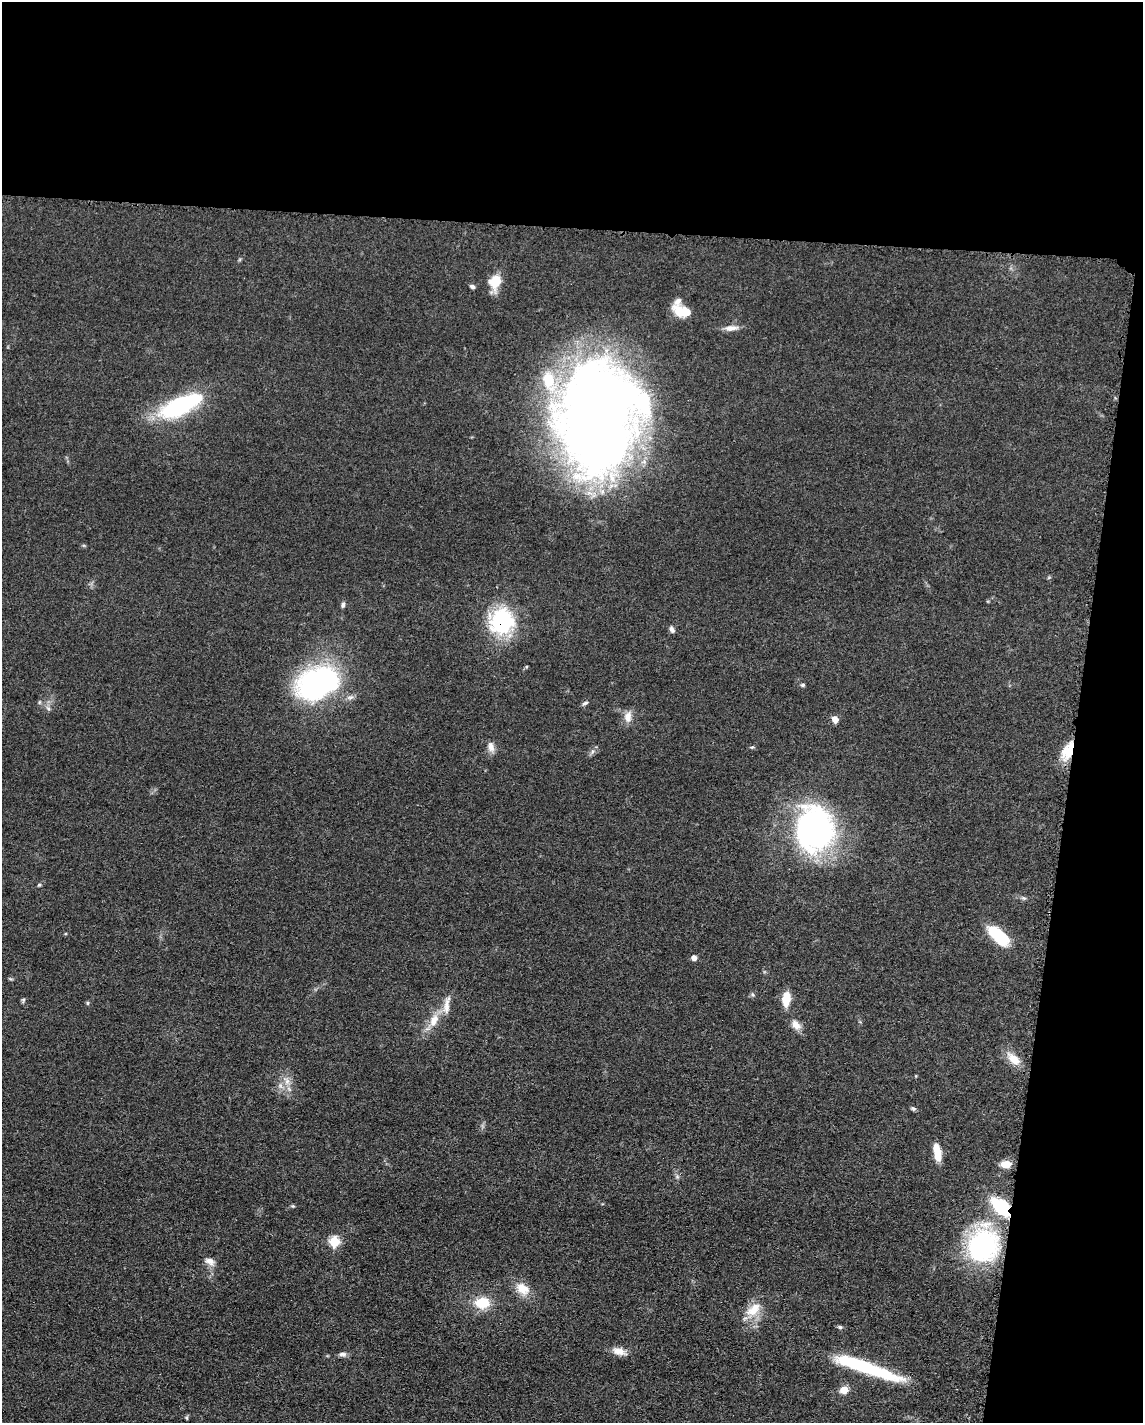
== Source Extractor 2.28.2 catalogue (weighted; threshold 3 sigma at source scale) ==
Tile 4 of 4 x 3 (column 4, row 1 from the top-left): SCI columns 3437-4577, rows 3071-4491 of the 4592 x 4657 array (HDU 1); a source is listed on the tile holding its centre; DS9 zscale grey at full resolution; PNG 1145 x 1425 px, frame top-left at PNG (2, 2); no overlay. Shown black and unused: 22% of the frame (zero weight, under 3 of 5 exposures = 4% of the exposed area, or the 3 px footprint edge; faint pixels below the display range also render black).
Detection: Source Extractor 2.28.2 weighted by HDU 2 'WHT'; one run over the whole footprint, this tile lists its part. Background 0.0476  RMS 0.0056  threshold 0.0253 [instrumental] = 3 sigma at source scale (4.5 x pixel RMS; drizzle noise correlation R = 1.50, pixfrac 1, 0.05/0.05 arcsec/px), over >= 5 px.
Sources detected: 53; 3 inside a brighter listed object's ellipse — not listed separately; the other 50 listed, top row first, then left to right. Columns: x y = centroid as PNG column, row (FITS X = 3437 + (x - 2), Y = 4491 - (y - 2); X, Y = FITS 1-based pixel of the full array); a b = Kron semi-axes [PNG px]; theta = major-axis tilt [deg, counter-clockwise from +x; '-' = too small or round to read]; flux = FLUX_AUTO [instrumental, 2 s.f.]
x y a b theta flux
495 282 15 11 77 13
472 287 7 5 -25 1.2
682 311 20 11 -19 12
731 328 18 7 5 4.1
181 405 48 17 24 65
599 417 87 59 81 940
343 604 8 5 77 1.3
501 622 12 11 - 110
672 629 9 5 -59 1.7
526 667 5 4 - 0.6
319 683 44 28 26 130
803 685 6 5 - 1
585 703 8 4 17 1.1
48 708 8 4 -45 1.3
628 717 16 10 80 4.7
835 719 6 5 - 5.1
491 747 15 8 -74 3.7
752 747 6 3 17 0.66
1068 751 23 12 61 12
592 752 7 4 71 1.2
814 829 42 34 -86 160
39 885 6 3 18 0.73
1024 898 7 5 -2 1.1
998 935 25 11 -43 27
694 958 6 6 - 2.6
786 998 15 8 84 9.7
23 1000 7 5 83 0.93
88 1003 6 4 90 0.68
447 1005 26 8 82 5.9
434 1020 20 11 66 8.9
796 1025 14 9 -51 4.6
1014 1059 21 11 -44 8
287 1081 12 7 -77 4.2
913 1109 8 4 -30 0.95
937 1152 20 8 -79 8.1
1006 1164 10 7 5 7.5
677 1176 6 6 - 1.3
293 1206 5 4 - 0.64
334 1241 6 6 - 27
983 1245 43 35 75 77
210 1261 14 8 -28 3.8
523 1289 20 14 -37 9.1
482 1303 15 12 1 16
753 1309 25 14 40 11
840 1327 6 5 - 0.97
619 1351 19 9 -17 5.3
343 1354 11 6 -3 1.9
866 1368 78 11 -19 50
844 1390 11 9 23 4.8
187 1417 7 4 90 0.72
Overlapping masked pixels (flux is a lower limit): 2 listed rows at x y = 501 622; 1068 751